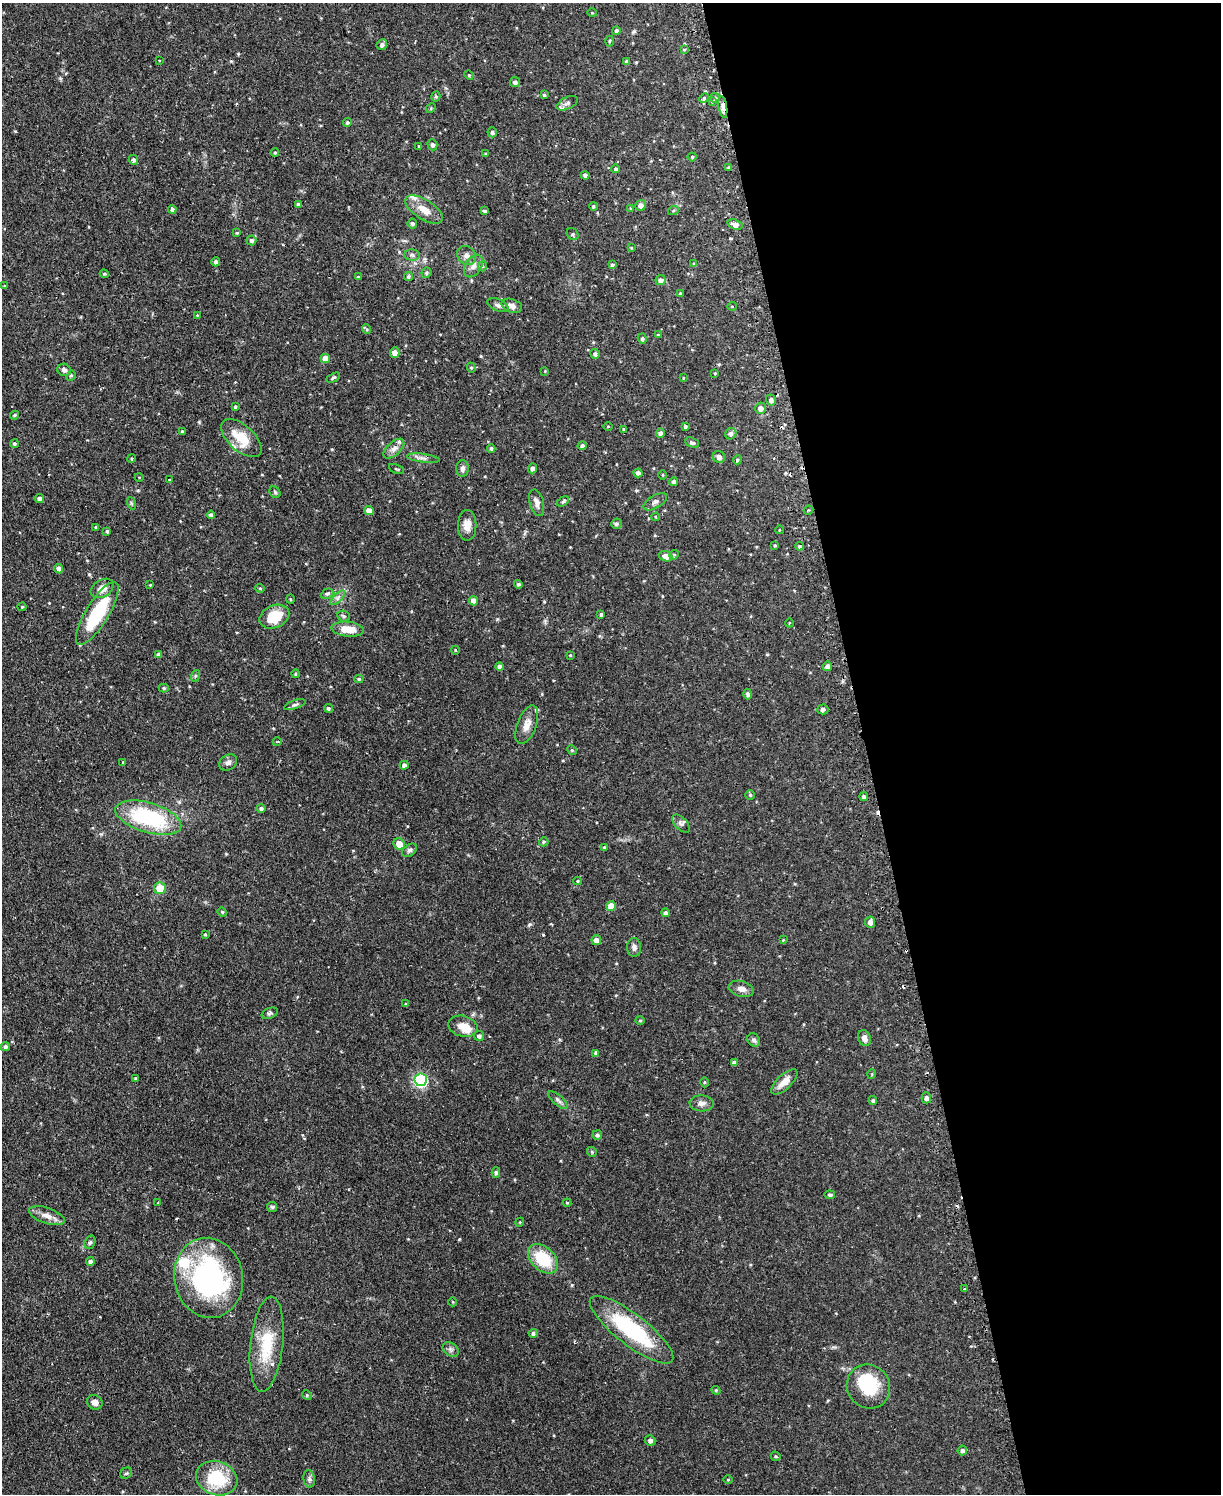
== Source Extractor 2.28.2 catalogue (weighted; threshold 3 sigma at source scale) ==
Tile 8 of 4 x 3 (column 4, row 2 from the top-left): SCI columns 3689-4907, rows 1653-3144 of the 4939 x 4911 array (HDU 1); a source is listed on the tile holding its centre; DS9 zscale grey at full resolution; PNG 1223 x 1496 px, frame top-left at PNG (2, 3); each listed source drawn as its Kron ellipse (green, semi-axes under 4 px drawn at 4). Shown black and unused: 29% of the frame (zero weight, under 2 of 3 exposures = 4% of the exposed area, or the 3 px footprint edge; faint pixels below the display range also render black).
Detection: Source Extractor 2.28.2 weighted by HDU 2 'WHT'; one run over the whole footprint, this tile lists its part. Background 0.0624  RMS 0.0051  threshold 0.023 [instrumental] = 3 sigma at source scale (4.5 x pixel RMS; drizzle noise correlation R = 1.50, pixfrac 1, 0.05/0.05 arcsec/px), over >= 5 px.
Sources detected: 237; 1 inside a brighter object's white glare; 4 cosmic-ray / hot-pixel residue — neither listed nor drawn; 8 inside a brighter listed object's ellipse — not listed separately; the other 224 listed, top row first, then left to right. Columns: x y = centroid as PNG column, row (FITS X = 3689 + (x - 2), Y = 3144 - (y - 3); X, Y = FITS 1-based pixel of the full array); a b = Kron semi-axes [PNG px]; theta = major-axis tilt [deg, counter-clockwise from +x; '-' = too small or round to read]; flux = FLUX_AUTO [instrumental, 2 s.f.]
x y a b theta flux
592 13 5 3 - 0.38
616 31 4 4 - 1.2
609 41 5 3 - 0.56
382 45 5 5 - 1.4
684 50 4 3 - 0.55
159 61 3 2 - 0.41
627 62 4 4 - 1.2
469 75 5 4 - 0.53
515 82 5 5 - 1.4
544 95 3 3 - 0.81
436 97 5 4 - 0.81
704 98 5 4 - 0.69
715 98 5 4 - 0.83
712 102 3 3 - 1.3
567 103 11 6 26 1.7
723 107 11 4 -82 2.8
431 108 5 4 - 0.54
347 123 4 4 - 0.74
492 132 5 5 - 1.2
432 145 5 5 - 1.3
419 146 3 3 - 0.41
275 153 4 3 - 0.65
486 154 4 3 - 0.53
692 157 4 4 - 0.71
133 160 5 4 - 1.2
729 167 4 3 - 0.71
616 169 4 4 - 0.93
585 175 4 4 - 1.2
298 204 4 3 - 1.2
641 205 5 5 - 2.3
593 206 4 4 - 0.77
172 209 4 4 - 1.4
631 209 4 3 - 0.53
424 210 21 10 -32 6.5
485 211 3 3 - 0.62
673 211 5 3 - 0.51
412 223 5 5 - 1
735 225 8 5 -18 3.1
237 233 4 3 - 0.52
573 234 6 5 - 0.81
251 240 5 5 - 1.3
631 248 4 4 - 0.41
412 255 8 5 -2 1.3
467 256 10 8 -44 2.5
216 262 4 4 - 1.5
694 264 4 4 - 0.64
612 265 4 4 - 0.86
473 266 12 8 58 2.6
482 266 5 3 - 0.52
426 273 5 4 - 0.87
104 274 4 3 - 0.65
408 276 4 4 - 0.86
358 277 4 4 - 0.46
661 280 5 5 - 1.7
4 286 3 3 - 0.47
680 294 4 3 - 0.55
498 305 11 6 -22 1.6
512 306 10 6 -19 2.4
732 306 5 3 - 0.38
197 315 3 3 - 0.4
366 329 5 3 - 0.47
658 335 4 3 - 0.45
642 338 5 4 - 0.86
395 353 5 4 - 3
595 354 5 4 - 1.5
325 358 5 4 - 5
471 368 5 4 - 0.63
64 370 7 6 - 1.6
545 371 3 3 - 0.38
715 373 3 3 - 0.41
71 376 5 4 - 0.72
333 378 7 4 27 0.91
683 378 4 2 - 0.34
771 400 5 5 - 1.7
235 407 3 3 - 0.5
760 408 5 5 - 2.5
14 415 4 3 - 0.67
608 426 5 3 - 0.38
685 426 4 3 - 0.73
624 429 3 3 - 0.66
182 432 3 3 - 0.8
660 433 4 4 - 1.5
731 434 6 5 - 1.4
241 438 24 13 -42 12
692 442 7 4 -23 1.1
14 444 4 4 - 0.76
582 446 4 4 - 1.2
491 448 4 3 - 0.91
394 449 12 6 43 2.7
719 457 6 6 - 1.7
132 458 4 3 - 0.51
423 458 16 4 -8 1.9
737 460 4 3 - 0.76
462 468 8 6 89 1.7
533 468 5 4 - 2.2
396 469 8 3 -22 0.58
638 473 4 4 - 1.7
663 475 4 3 - 0.52
139 477 4 3 - 0.33
169 480 3 2 - 0.33
674 482 4 4 - 1.3
275 492 6 5 - 0.78
39 498 5 4 - 1.4
563 501 6 4 32 0.95
655 502 13 6 31 1.9
131 503 6 4 -71 0.64
537 503 14 7 -75 2.5
809 510 5 3 - 0.88
369 511 5 4 - 3
211 515 4 4 - 1.4
655 517 4 3 - 0.43
616 524 5 5 - 0.93
467 525 15 9 90 4
96 527 3 3 - 0.78
779 530 4 3 - 0.35
107 531 3 3 - 0.92
775 545 4 3 - 0.61
799 546 4 4 - 0.78
674 555 5 4 - 0.68
666 556 7 5 -19 4.3
59 569 4 4 - 1.8
518 584 4 4 - 0.79
150 585 3 3 - 0.41
102 588 12 8 32 4.7
260 588 4 4 - 0.54
327 594 6 4 27 0.9
338 598 9 3 45 1.2
290 599 5 3 - 0.46
474 601 4 4 - 4
22 607 4 4 - 0.48
97 613 36 11 59 30
601 614 4 3 - 0.88
344 616 6 5 - 1.1
274 617 15 11 25 13
789 623 4 3 - 0.38
348 629 16 7 -5 7.8
455 650 4 3 - 0.39
158 655 4 4 - 1.3
570 655 3 3 - 0.4
827 666 5 4 - 1.9
499 667 4 4 - 1.6
296 674 4 4 - 0.66
195 676 6 3 71 0.63
359 679 4 4 - 0.74
164 688 5 4 - 0.69
748 694 5 4 - 1.1
295 705 11 4 19 1.2
328 708 4 4 - 0.91
823 709 5 5 - 1.1
527 725 20 9 69 4.6
277 742 4 3 - 0.47
572 750 5 4 - 0.63
123 762 4 3 - 0.56
228 762 10 7 34 1.9
404 765 4 4 - 1.6
750 795 5 5 - 0.75
864 797 4 4 - 1.2
261 808 4 4 - 1.3
148 818 34 14 -16 45
681 824 11 6 -46 1.5
544 842 5 4 - 0.63
399 844 6 5 - 4.9
604 847 3 3 - 0.38
410 850 8 5 39 1.3
577 881 4 4 - 0.52
160 888 6 6 - 8.5
611 906 5 5 - 6.3
222 912 5 4 - 0.61
665 913 4 4 - 1.2
870 922 5 5 - 2
205 934 3 3 - 0.46
596 940 5 5 - 2.9
783 940 4 4 - 0.39
634 947 9 7 -86 1.6
741 989 13 7 -15 2.8
406 1004 4 3 - 0.7
270 1013 8 5 22 1
640 1020 4 4 - 0.55
463 1026 15 10 -14 5
479 1036 5 5 - 1.3
864 1038 8 6 -68 2.4
754 1040 7 6 - 1.3
5 1047 4 4 - 1.4
596 1053 4 3 - 1.1
734 1063 4 4 - 1.7
872 1074 5 3 - 0.42
135 1078 4 3 - 0.49
421 1080 6 6 - 71
704 1082 5 3 - 0.5
784 1082 17 7 44 4.5
926 1098 5 4 - 1.7
558 1100 12 5 -41 1.5
873 1101 4 4 - 0.9
702 1103 12 8 -3 2.4
597 1135 5 4 - 1.2
592 1152 5 5 - 0.68
496 1173 5 4 - 0.92
830 1195 5 4 - 1
158 1203 4 3 - 0.42
567 1203 4 4 - 0.45
272 1207 5 5 - 0.81
47 1216 18 8 -19 3.9
520 1222 4 3 - 0.44
90 1242 7 5 72 0.95
543 1259 17 11 -44 19
90 1262 4 4 - 1.5
209 1278 40 34 -79 88
964 1289 3 2 - 0.84
453 1302 4 3 - 0.41
631 1330 51 15 -38 43
533 1333 4 4 - 1.1
267 1344 48 16 84 22
451 1349 9 6 -35 1.3
868 1387 22 21 - 22
716 1390 4 4 - 0.56
307 1395 5 4 - 0.58
95 1402 8 7 - 2.4
650 1440 5 5 - 1.8
962 1450 5 5 - 1.3
776 1456 5 3 - 0.52
126 1473 6 5 - 0.81
217 1478 21 17 -19 22
309 1479 9 5 -82 1.4
728 1480 4 3 - 0.39
Overlapping masked pixels (flux is a lower limit): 1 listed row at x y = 723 107
Unlisted compact peaks at least as high as the median listed source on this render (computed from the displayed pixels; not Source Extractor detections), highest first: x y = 530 924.